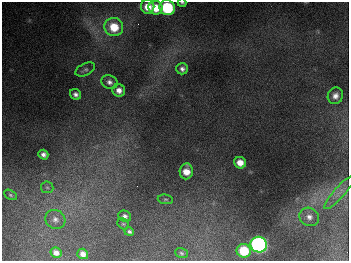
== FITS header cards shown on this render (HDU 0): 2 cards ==
NAXIS1  =                  347
NAXIS2  =                  259

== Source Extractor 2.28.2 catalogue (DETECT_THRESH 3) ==
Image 347 x 259 px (HDU 0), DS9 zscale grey, 1 PNG px = 1 image px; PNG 351 x 263 px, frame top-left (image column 1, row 259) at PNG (2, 2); each listed source drawn as its Kron ellipse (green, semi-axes under 4 px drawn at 4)
Background 676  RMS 51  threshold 153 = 3 sigma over >= 5 px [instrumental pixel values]
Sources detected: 28; all 28 listed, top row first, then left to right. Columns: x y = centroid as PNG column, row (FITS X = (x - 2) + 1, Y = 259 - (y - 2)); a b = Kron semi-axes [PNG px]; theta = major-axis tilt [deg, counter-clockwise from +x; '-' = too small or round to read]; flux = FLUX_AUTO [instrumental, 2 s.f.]
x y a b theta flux
182 3 4 3 - 4.4e+03
148 7 7 6 - 4.1e+04
156 8 7 6 - 6.3e+04
167 8 8 7 - 2.6e+05
114 27 9 9 - 8.4e+04
85 69 10 6 26 9.3e+03
182 69 6 5 - 1.2e+04
109 82 8 6 -19 1.4e+04
119 90 6 6 - 2.2e+04
76 94 6 5 - 1.3e+04
335 96 8 7 - 2.0e+04
43 155 5 4 - 1.3e+04
240 163 6 6 - 3.4e+04
186 171 8 6 84 4.0e+04
47 187 6 5 - 7.1e+03
340 192 22 5 48 2.5e+04
10 195 7 4 -28 5.5e+03
165 199 8 5 -5 5.7e+03
125 216 6 5 - 1.1e+04
309 217 10 9 - 2.0e+04
55 219 10 9 - 1.9e+04
123 224 6 5 - 5.1e+03
129 232 5 3 - 7.6e+03
259 245 8 8 - 1.1e+06
244 251 7 7 - 1.2e+05
56 253 5 5 - 1.7e+04
181 253 6 5 - 6.0e+03
83 254 5 5 - 1.8e+04
At the frame edge (FLAGS 8, measured only in part): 1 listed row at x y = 182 3